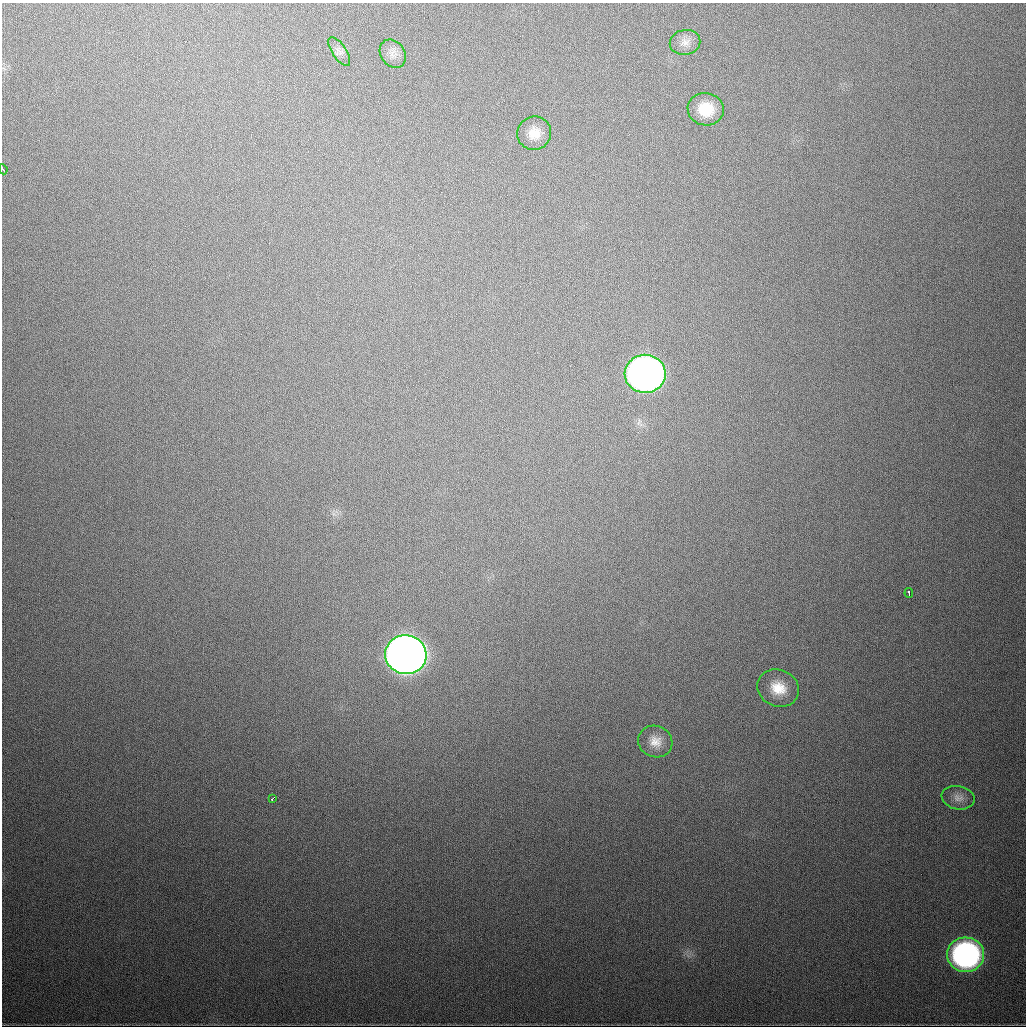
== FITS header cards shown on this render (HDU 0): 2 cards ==
NAXIS1  =                 1024
NAXIS2  =                 1024

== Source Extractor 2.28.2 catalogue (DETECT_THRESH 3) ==
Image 1024 x 1024 px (HDU 0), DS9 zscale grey, 1 PNG px = 1 image px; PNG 1028 x 1028 px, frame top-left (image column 1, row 1024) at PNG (2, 3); each listed source drawn as its Kron ellipse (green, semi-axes under 4 px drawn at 4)
Background 544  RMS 18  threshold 54.1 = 3 sigma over >= 5 px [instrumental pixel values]
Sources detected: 14; all 14 listed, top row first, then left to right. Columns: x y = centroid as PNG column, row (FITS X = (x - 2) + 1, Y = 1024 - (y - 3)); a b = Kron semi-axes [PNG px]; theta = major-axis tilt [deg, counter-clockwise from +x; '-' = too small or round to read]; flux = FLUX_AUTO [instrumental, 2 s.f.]
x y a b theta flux
685 42 15 12 11 1.1e+04
339 52 17 7 -57 7.5e+03
393 54 15 12 -57 1.1e+04
706 109 18 16 -9 3.5e+04
534 133 17 16 - 1.9e+04
3 169 5 2 - 2.7e+03
645 374 20 19 - 9.8e+05
909 593 5 3 - 4.1e+03
406 655 21 19 -8 2.1e+06
778 688 21 18 -22 3.1e+04
655 742 17 15 -24 1.7e+04
273 798 4 2 - 3.5e+03
958 798 16 11 -12 1.1e+04
966 955 18 17 - 3.7e+05
At the frame edge (FLAGS 8, measured only in part): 1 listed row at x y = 3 169